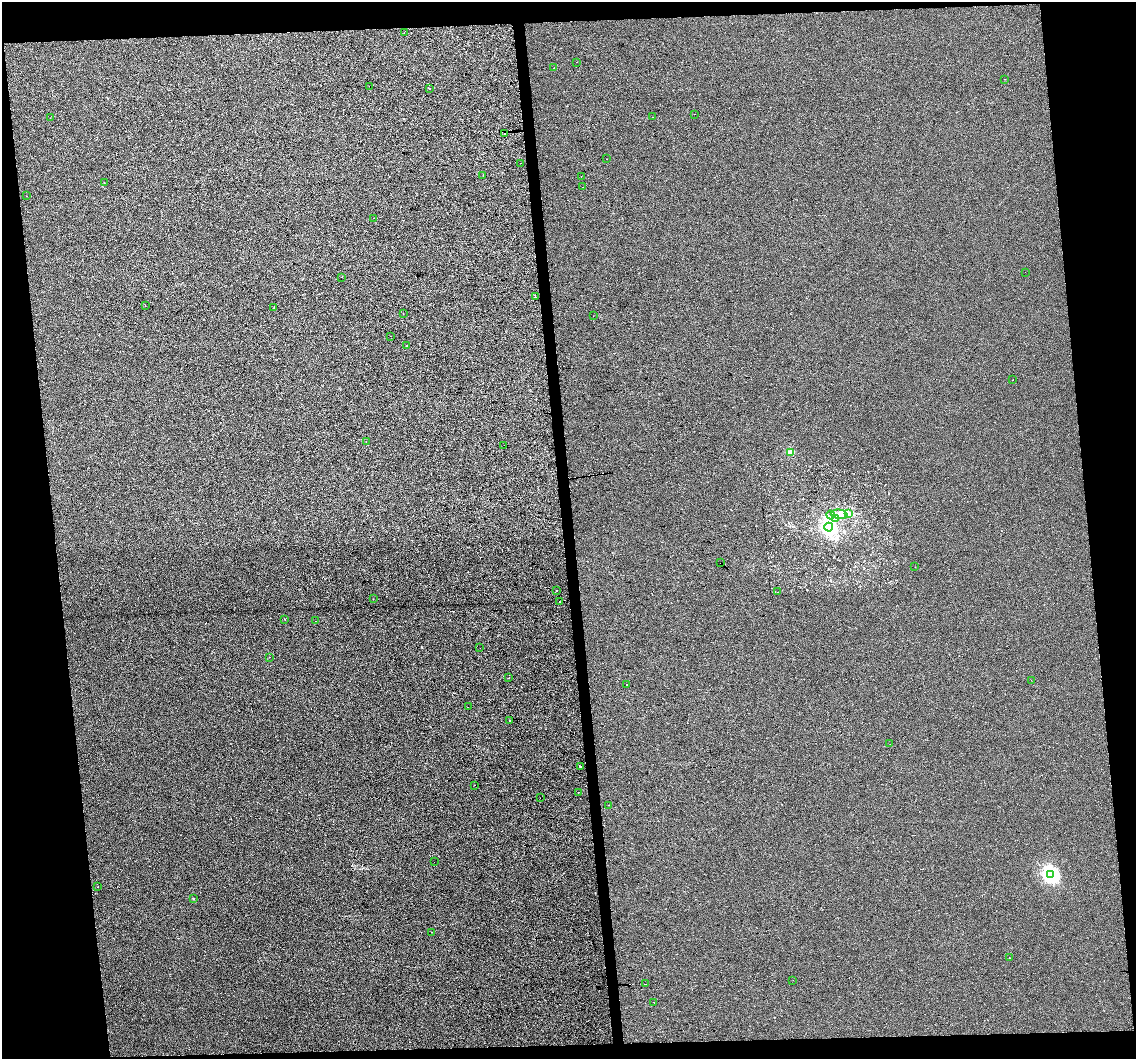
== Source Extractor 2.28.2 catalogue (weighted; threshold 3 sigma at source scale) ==
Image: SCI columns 1-4534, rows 50-4275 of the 4534 x 4283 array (HDU 1 of 3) = the unmasked area's bounding box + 8 px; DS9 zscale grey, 4 x 4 block average (1 PNG px = mean of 4 x 4 image px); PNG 1138 x 1061 px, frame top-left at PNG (2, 2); each listed source drawn as its Kron ellipse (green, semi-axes under 4 px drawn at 4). Shown black and unused: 14% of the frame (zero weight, under 3 of 4 exposures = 2% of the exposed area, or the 3 px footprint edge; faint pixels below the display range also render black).
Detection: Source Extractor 2.28.2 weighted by HDU 2 'WHT'. Background 2.35e-04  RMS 0.0066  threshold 0.0297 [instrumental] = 3 sigma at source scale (4.5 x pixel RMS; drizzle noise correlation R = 1.50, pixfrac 1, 0.0396/0.0396 arcsec/px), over >= 5 px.
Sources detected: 78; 4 inside a brighter object's white glare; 8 cosmic-ray / hot-pixel residue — neither listed nor drawn; the other 66 listed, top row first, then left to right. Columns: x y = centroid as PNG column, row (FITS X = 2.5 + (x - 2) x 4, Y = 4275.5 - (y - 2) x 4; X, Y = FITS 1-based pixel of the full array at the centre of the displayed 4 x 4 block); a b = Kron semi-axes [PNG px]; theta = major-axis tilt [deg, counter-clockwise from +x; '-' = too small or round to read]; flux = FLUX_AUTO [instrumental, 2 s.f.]
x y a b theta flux
404 33 2 2 - 0.54
577 62 2 2 - 0.51
554 68 2 2 - 1.7
1004 79 2 2 - 0.63
369 86 2 2 - 0.86
429 89 2 2 - 3.6
694 114 2 2 - 1.8
653 117 2 2 - 0.49
50 118 2 2 - 1.1
505 134 2 2 - 1.3
606 159 2 2 - 2.4
521 163 2 2 - 2.9
483 175 2 2 - 2
581 176 2 2 - 3.5
104 182 2 2 - 0.92
583 187 2 2 - 0.82
26 196 2 2 - 1.6
373 218 2 2 - 2.3
1025 272 2 2 - 1.3
342 277 2 2 - 2.1
535 297 2 2 - 1.4
145 305 2 2 - 0.71
274 308 2 2 - 1.3
403 314 2 2 - 2.6
593 316 2 2 - 1.4
391 336 2 2 - 0.6
407 345 2 2 - 1.1
1012 380 2 2 - 1.8
366 441 2 2 - 0.67
504 445 2 2 - 0.46
790 452 4 3 - 18
849 513 4 2 - 5.4
839 514 8 4 -8 27
831 515 4 3 - 6.4
836 518 4 3 - 6.4
829 527 4 4 - 900
720 563 2 2 - 1.4
915 567 2 2 - 0.9
556 590 2 2 - 2.4
778 592 2 2 - 0.55
373 599 2 2 - 3.2
559 602 2 2 - 14
285 619 2 2 - 0.99
316 621 2 2 - 11
480 648 2 2 - 0.61
269 657 2 2 - 1.7
509 678 2 2 - 3.4
1031 680 2 2 - 2.1
627 684 2 2 - 2.6
468 707 2 2 - 0.85
510 720 2 2 - 2.3
890 744 2 2 - 1.5
580 767 2 2 - 2.3
475 785 2 2 - 0.59
578 792 2 2 - 1.5
540 798 2 2 - 0.69
609 805 2 2 - 0.89
434 862 2 2 - 0.79
1051 875 4 4 - 1300
98 887 2 2 - 2.7
193 898 2 2 - 1.2
432 932 2 2 - 0.94
1009 957 2 2 - 9.3
793 980 2 2 - 2.1
646 984 2 2 - 2.1
654 1002 2 2 - 0.61
Overlapping masked pixels (flux is a lower limit): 1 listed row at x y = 505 134
Diffuse or blended objects may show on this block-average render without a row.